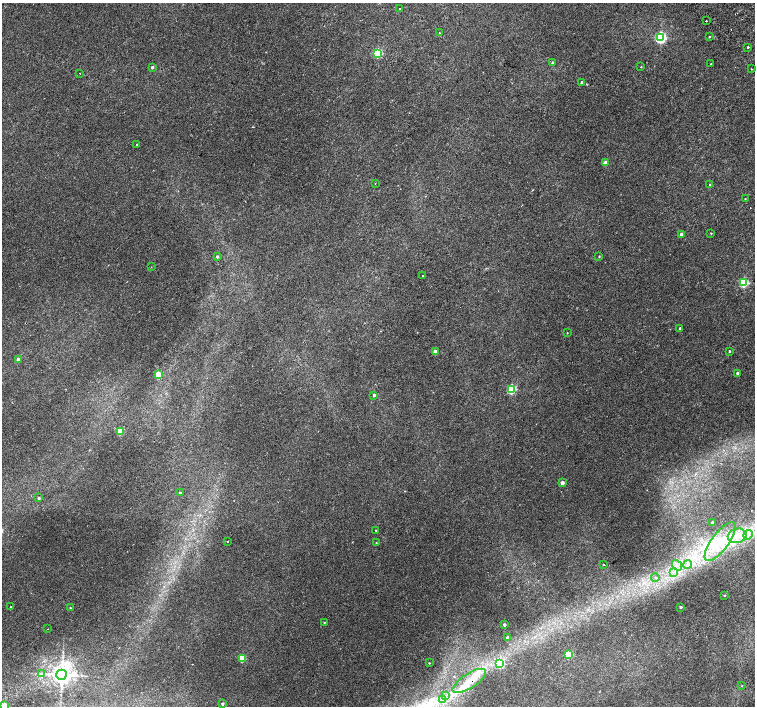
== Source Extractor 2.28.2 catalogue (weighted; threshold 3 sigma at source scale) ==
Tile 10 of 4 x 4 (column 2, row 3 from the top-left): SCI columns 1557-3062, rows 1672-3079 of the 6118 x 6093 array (HDU 1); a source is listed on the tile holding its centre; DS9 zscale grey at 2 x 2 block average (1 PNG px = mean of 2 x 2 image px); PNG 757 x 708 px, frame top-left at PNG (2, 3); each listed source drawn as its Kron ellipse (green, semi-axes under 4 px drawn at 4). Shown black and unused: <1% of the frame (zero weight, under 2 of 3 exposures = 3% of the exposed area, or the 3 px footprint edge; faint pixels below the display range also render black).
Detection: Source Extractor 2.28.2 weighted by HDU 2 'WHT'; one run over the whole footprint, this tile lists its part. Background 0.00139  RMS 0.0023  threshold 0.0105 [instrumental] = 3 sigma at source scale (4.5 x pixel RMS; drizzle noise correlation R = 1.50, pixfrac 1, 0.0396/0.0396 arcsec/px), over >= 5 px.
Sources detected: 73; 1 cosmic-ray / hot-pixel residue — neither listed nor drawn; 1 inside a brighter listed object's ellipse — not listed separately; the other 71 listed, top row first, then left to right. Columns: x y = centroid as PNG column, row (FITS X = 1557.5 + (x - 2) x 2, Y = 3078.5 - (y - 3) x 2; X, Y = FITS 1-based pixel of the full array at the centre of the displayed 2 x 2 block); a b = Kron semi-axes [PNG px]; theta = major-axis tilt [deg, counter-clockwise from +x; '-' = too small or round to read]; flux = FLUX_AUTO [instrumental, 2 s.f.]
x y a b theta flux
400 9 2 2 - 0.3
706 21 2 2 - 1.7
439 33 3 2 - 0.27
709 37 2 2 - 0.4
660 38 4 3 - 91
748 47 2 2 - 2.8
378 53 3 3 - 49
552 63 3 3 - 1.3
711 64 2 2 - 0.37
152 67 2 2 - 1.2
641 67 2 2 - 0.37
751 69 2 2 - 0.36
80 73 2 2 - 0.17
582 82 2 2 - 0.96
136 144 2 2 - 0.35
605 163 2 2 - 5.8
375 183 2 2 - 0.19
710 185 3 3 - 0.57
745 199 3 2 - 0.24
711 233 2 2 - 0.34
681 235 2 2 - 2.9
599 256 3 2 - 0.35
217 257 3 3 - 1.1
151 267 2 2 - 0.17
422 276 2 2 - 1.4
744 283 3 3 - 42
680 329 2 2 - 1.1
567 333 2 2 - 0.27
729 351 2 2 - 0.53
435 352 3 2 - 7.1
18 360 3 2 - 3
737 373 2 2 - 1.3
158 374 3 3 - 12
511 389 3 3 - 46
374 395 3 3 - 1.2
120 431 3 3 - 19
562 483 2 2 - 2.9
180 493 2 2 - 1
39 498 2 2 - 1.1
712 522 2 2 - 1.3
375 530 2 2 - 1.5
748 535 5 3 - 1.6
737 536 9 7 11 5.8
227 541 2 2 - 1.4
720 542 23 8 54 15
376 543 2 2 - 0.34
604 564 2 2 - 0.67
688 564 4 3 - 1.1
677 565 6 4 -50 2.2
673 572 3 3 - 0.83
655 577 4 4 - 1.1
725 596 3 2 - 0.38
11 607 2 2 - 0.31
681 607 2 2 - 1.3
70 608 2 2 - 0.48
324 622 2 2 - 0.38
504 625 2 2 - 1.3
48 629 2 2 - 0.17
508 638 2 2 - 4.5
568 654 3 3 - 21
242 658 3 3 - 15
429 663 2 2 - 0.67
500 663 4 3 - 40
41 674 3 2 - 0.49
61 675 5 5 - 490
469 681 19 7 33 9.7
742 686 2 2 - 0.33
445 696 4 2 - 0.61
443 699 4 2 - 0.82
222 704 2 2 - 1
5 706 3 3 - 17
Overlapping masked pixels (flux is a lower limit): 1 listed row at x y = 469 681
Isophote crosses this tile's border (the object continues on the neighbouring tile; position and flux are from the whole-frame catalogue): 1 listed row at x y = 5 706
Diffuse or blended objects may show on this block-average render without a row.